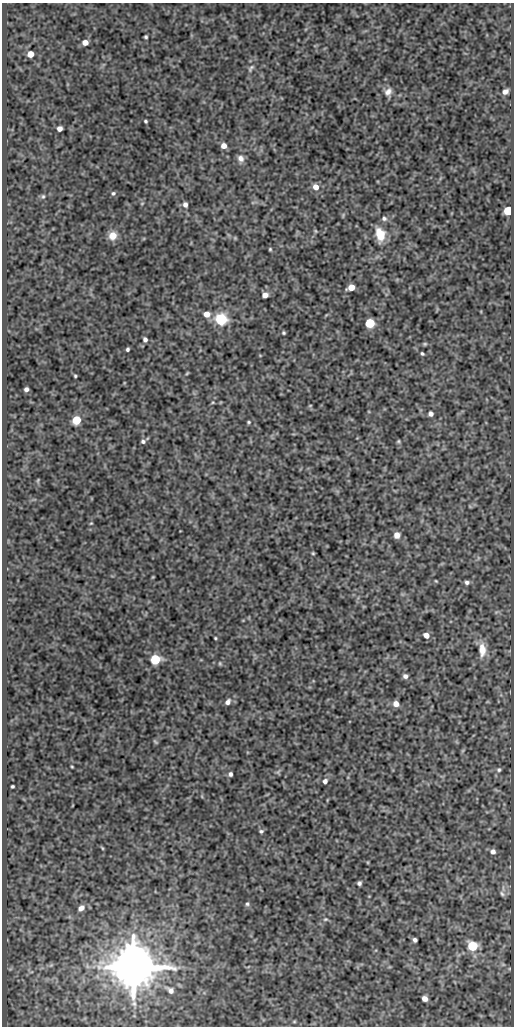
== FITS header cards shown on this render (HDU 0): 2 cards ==
NAXIS1  =                  512
NAXIS2  =                 1024

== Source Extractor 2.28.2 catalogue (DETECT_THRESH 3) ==
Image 512 x 1024 px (HDU 0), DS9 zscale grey, 1 PNG px = 1 image px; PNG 516 x 1028 px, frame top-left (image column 1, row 1024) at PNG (2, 3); no overlay
Background 91.5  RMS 0.57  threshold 1.7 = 3 sigma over >= 5 px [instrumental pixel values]
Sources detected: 79; all 79 listed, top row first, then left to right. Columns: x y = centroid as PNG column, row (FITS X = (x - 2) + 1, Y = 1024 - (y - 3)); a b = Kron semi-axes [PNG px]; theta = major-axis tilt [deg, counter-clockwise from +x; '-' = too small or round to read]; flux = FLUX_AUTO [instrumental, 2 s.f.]
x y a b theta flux
146 37 4 3 - 57
85 42 6 5 - 260
30 54 5 5 - 490
251 68 12 6 54 110
505 91 6 4 31 160
388 92 11 9 69 220
145 121 3 3 - 54
59 129 5 5 - 200
224 146 6 5 - 250
241 158 9 8 - 200
316 187 7 6 - 300
113 193 5 5 - 75
43 196 7 5 75 71
142 203 5 3 - 31
185 205 7 6 - 140
508 211 5 5 - 1400
384 218 7 6 - 100
315 231 6 4 -88 44
380 234 12 8 -78 790
113 236 10 9 - 430
235 238 5 5 - 40
270 249 4 3 - 44
351 287 6 5 - 460
265 295 6 5 - 210
207 314 7 6 - 340
221 319 6 6 - 4200
370 323 6 5 - 2100
284 333 4 4 - 51
145 340 6 5 - 120
425 344 6 4 20 52
127 349 4 3 - 69
422 354 5 3 - 55
187 373 5 3 - 38
75 376 3 3 - 45
26 389 4 4 - 120
310 405 5 3 - 32
431 414 5 5 - 140
76 420 5 5 - 1400
249 422 4 3 - 47
143 441 5 5 - 86
398 441 5 4 - 46
38 480 6 3 71 35
91 523 4 3 - 34
397 535 7 6 - 250
313 553 4 4 - 43
153 577 6 3 71 32
436 581 4 3 - 34
467 582 6 5 - 100
426 635 6 5 - 250
215 638 3 2 - 38
482 650 17 9 -88 490
155 659 6 5 - 2500
220 663 5 4 - 43
405 676 6 5 - 130
228 702 7 6 - 150
396 704 6 6 - 250
155 742 7 3 -39 46
72 767 3 2 - 31
499 770 5 5 - 63
278 772 7 4 56 71
230 774 5 4 - 87
325 781 6 5 - 130
12 786 3 3 - 52
261 831 5 4 - 67
102 848 6 3 -53 40
493 852 6 5 - 140
359 883 4 4 - 88
502 894 8 5 -62 82
247 904 6 5 - 70
81 908 9 6 43 210
325 919 6 4 19 54
415 940 4 4 - 100
472 946 6 6 - 2100
51 965 5 5 - 52
87 966 7 4 -72 72
133 967 13 11 -52 200000
170 990 7 5 -42 160
424 999 5 5 - 210
294 1022 5 3 - 37